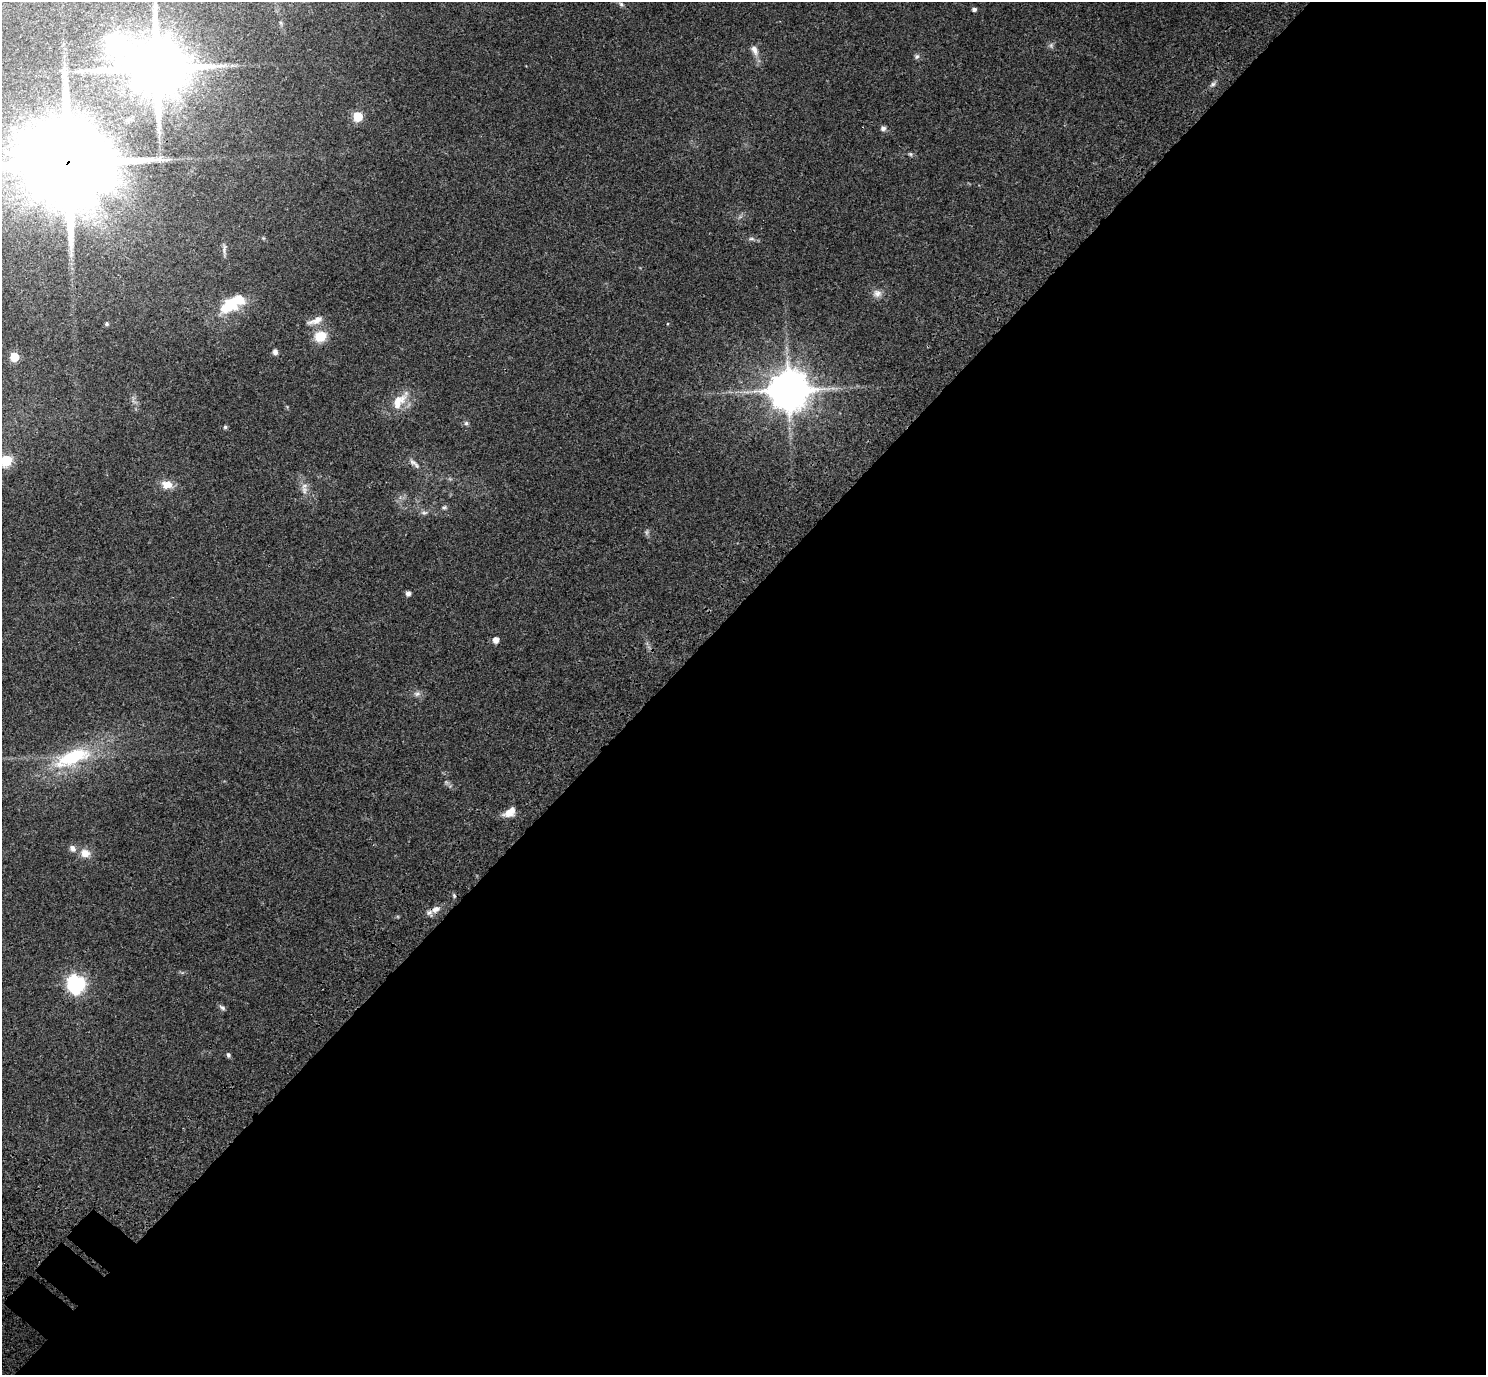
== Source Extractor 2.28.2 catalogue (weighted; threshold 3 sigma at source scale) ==
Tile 12 of 4 x 4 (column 4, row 3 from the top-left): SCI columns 4604-6087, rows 1783-3155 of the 6233 x 6246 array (HDU 1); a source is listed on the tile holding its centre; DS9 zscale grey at full resolution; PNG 1488 x 1377 px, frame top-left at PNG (2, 2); no overlay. Shown black and unused: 56% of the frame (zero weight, under 3 of 4 exposures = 9% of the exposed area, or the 3 px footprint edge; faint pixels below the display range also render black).
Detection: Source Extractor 2.28.2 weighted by HDU 2 'WHT'; one run over the whole footprint, this tile lists its part. Background 0.203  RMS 0.0077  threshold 0.0348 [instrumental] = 3 sigma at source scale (4.5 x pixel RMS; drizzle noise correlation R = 1.50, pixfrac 1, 0.0396/0.0396 arcsec/px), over >= 5 px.
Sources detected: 47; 1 too faint to see at this stretch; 2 inside a brighter object's white glare — not listed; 1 inside a brighter listed object's ellipse — not listed separately; the other 43 listed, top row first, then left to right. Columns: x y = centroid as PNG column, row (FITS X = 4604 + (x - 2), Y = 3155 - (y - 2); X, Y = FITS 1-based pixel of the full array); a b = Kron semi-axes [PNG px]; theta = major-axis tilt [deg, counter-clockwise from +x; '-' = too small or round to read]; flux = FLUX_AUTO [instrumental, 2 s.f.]
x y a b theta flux
621 4 7 5 -73 1.6
974 9 5 4 - 2.3
281 23 6 4 -71 1
1051 45 7 6 - 1.8
754 50 16 8 -63 5
917 56 7 6 - 1.8
156 68 18 16 26 5400
1213 84 6 6 - 1.8
358 116 6 5 - 32
883 128 5 5 - 3
910 154 6 5 - 1.2
68 163 34 22 43 17000
751 239 9 4 -1 1.8
224 248 17 3 84 2.3
877 293 12 10 8 4.7
228 306 24 17 27 26
316 320 22 8 20 7
107 324 4 4 - 1.4
320 336 12 11 - 17
275 352 7 6 - 2.9
14 357 5 5 - 25
788 390 12 11 - 2400
399 401 32 13 50 16
466 423 6 6 - 1.5
225 427 5 5 - 1.1
6 461 6 6 - 57
413 462 13 6 -35 3.2
167 485 15 11 -9 8.3
304 490 15 8 -86 5.2
444 507 7 5 41 1.4
424 513 8 5 5 1.9
408 594 4 4 - 3.6
496 640 5 5 - 5.7
417 694 10 7 10 2.8
73 757 54 19 21 54
508 812 13 10 3 7
72 848 9 7 -50 3.5
85 853 12 10 -12 7.4
454 895 6 4 -78 1.1
436 909 13 8 27 5.8
75 984 7 7 - 270
222 1007 9 5 -32 1.8
228 1055 6 5 - 1.6
Overlapping masked pixels (flux is a lower limit): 2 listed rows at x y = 68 163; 436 909
Isophote crosses this tile's border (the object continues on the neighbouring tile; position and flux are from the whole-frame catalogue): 2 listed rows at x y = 68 163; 6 461